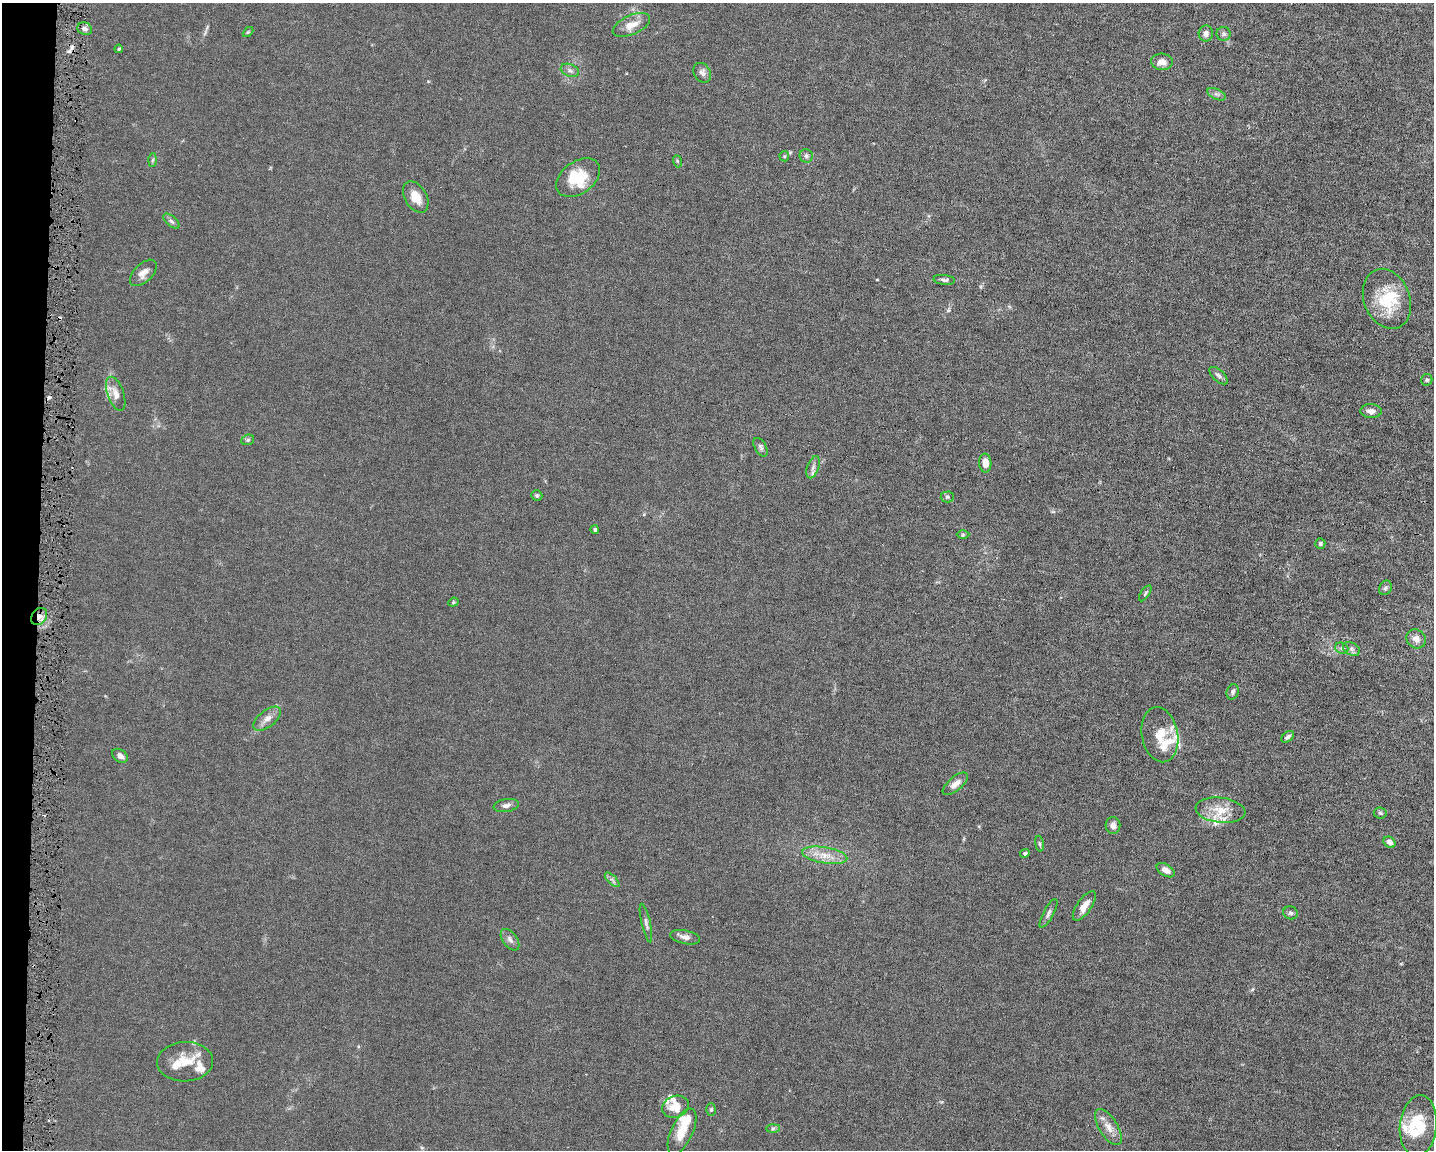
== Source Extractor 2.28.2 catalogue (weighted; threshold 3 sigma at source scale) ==
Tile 7 of 3 x 4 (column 1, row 3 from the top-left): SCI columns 219-1650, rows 1149-2296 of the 4623 x 4591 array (HDU 1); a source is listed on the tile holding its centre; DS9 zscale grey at full resolution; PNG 1436 x 1152 px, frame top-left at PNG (2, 3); each listed source drawn as its Kron ellipse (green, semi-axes under 4 px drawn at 4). Shown black and unused: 3% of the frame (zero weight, under 4 of 8 exposures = <1% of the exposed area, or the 3 px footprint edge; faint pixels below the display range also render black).
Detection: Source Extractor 2.28.2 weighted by HDU 2 'WHT'; one run over the whole footprint, this tile lists its part. Background 0.0144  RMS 0.0024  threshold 0.00972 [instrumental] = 3 sigma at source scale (4.09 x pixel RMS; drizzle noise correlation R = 1.36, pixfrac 0.8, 0.05/0.05 arcsec/px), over >= 5 px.
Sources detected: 91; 3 cosmic-ray / hot-pixel residue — neither listed nor drawn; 19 inside a brighter listed object's ellipse — not listed separately; the other 69 listed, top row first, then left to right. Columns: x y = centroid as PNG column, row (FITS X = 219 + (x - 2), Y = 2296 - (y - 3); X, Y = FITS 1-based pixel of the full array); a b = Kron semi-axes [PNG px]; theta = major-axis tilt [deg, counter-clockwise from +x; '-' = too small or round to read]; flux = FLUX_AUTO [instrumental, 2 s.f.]
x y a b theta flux
631 25 20 9 24 2.5
85 29 7 6 - 0.64
248 32 6 3 44 0.23
1206 33 8 7 - 0.97
1224 34 7 7 - 0.58
119 49 4 3 - 0.2
1162 62 11 8 -3 1.6
570 70 9 6 -21 0.63
702 73 10 8 -58 0.87
1216 94 10 5 -26 0.59
784 156 5 5 - 0.26
806 156 7 6 - 0.55
153 160 6 4 87 0.33
677 161 6 3 -71 0.28
578 178 24 16 36 5.4
416 197 17 11 -60 3.1
171 221 10 5 -42 0.58
143 273 16 9 44 1.7
944 280 11 5 -5 0.55
1387 299 31 23 -68 9
1218 376 11 5 -43 0.65
1427 380 6 5 - 0.39
116 394 18 8 -71 1.7
1371 411 10 7 -5 1.1
248 440 6 5 - 0.33
760 447 10 5 -59 0.55
985 463 9 6 -88 1.7
813 467 11 5 71 0.89
537 495 6 5 - 0.33
947 497 6 5 - 0.36
595 530 4 4 - 0.32
963 535 6 4 1 0.29
1320 544 5 5 - 0.45
1385 588 7 6 - 0.47
1145 593 9 4 55 0.31
453 602 5 4 - 0.25
39 617 9 7 53 1.4
1416 639 10 9 - 1.4
1342 648 7 5 -19 0.46
1351 649 9 6 -27 0.66
1233 692 8 6 74 0.49
267 719 16 8 38 1.5
1160 735 28 18 -80 4.6
1288 737 7 4 40 0.59
120 756 8 6 -35 0.9
955 784 15 7 40 1.4
506 805 13 6 9 0.92
1220 810 25 12 -7 4
1380 813 6 5 - 0.38
1113 825 8 7 - 1
1389 842 6 5 - 1
1039 844 8 4 -81 0.35
1025 853 5 4 - 0.36
825 855 23 8 -9 2.9
1166 870 10 6 -30 1.2
612 880 9 3 -45 0.48
1084 906 17 7 55 2.2
1048 913 16 5 62 0.74
1291 913 7 6 - 0.49
646 923 20 4 -77 0.74
685 937 15 6 -12 1.1
510 940 12 7 -53 0.9
185 1062 28 20 1 4.9
675 1107 13 11 18 3.3
711 1109 6 5 - 0.39
1418 1126 30 18 84 7.8
1108 1127 20 9 -58 2.1
773 1128 7 4 1 0.4
682 1131 25 11 65 4.1
Overlapping masked pixels (flux is a lower limit): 1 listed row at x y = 39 617